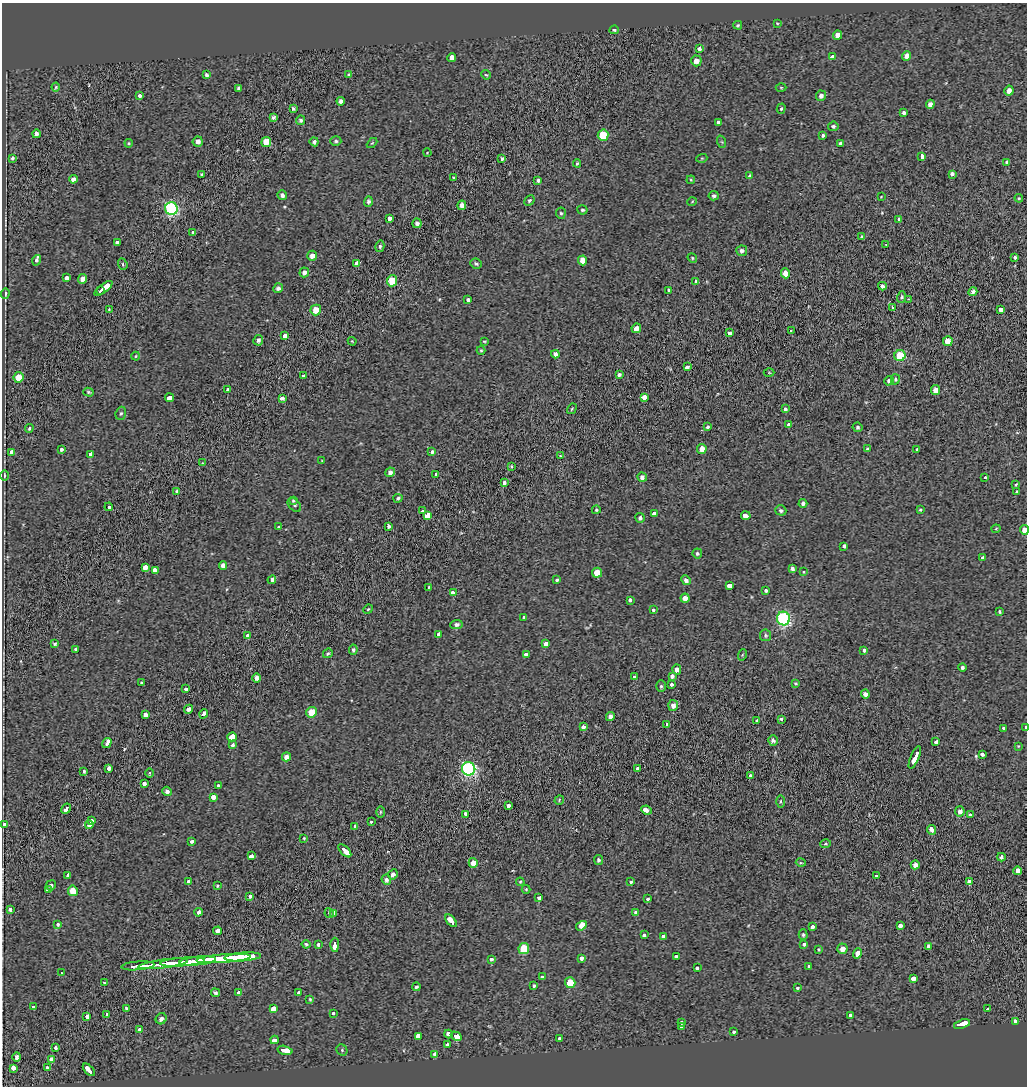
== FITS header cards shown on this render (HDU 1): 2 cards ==
NAXIS1  =                 1025
NAXIS2  =                 1084

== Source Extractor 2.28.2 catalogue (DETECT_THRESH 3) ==
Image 1025 x 1084 px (HDU 1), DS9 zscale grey, 1 PNG px = 1 image px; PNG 1029 x 1088 px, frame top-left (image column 1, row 1084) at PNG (2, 3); each listed source drawn as its Kron ellipse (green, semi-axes under 4 px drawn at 4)
Background -0.328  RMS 2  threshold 6.05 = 3 sigma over >= 5 px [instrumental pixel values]
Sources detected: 364; all 364 listed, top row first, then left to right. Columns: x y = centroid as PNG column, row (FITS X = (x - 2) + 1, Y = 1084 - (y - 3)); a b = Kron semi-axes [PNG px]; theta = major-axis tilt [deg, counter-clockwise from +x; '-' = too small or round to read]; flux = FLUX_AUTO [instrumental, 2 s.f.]
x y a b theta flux
777 23 4 3 - 110
738 25 4 3 - 160
614 30 5 3 - 190
837 35 4 4 - 720
700 48 3 3 - 2300
907 56 5 4 - 780
832 57 4 3 - 1900
452 58 4 4 - 5800
696 61 5 5 - 840
206 75 4 3 - 250
349 75 4 3 - 170
486 75 5 4 - 150
56 87 4 4 - 140
781 87 5 3 - 120
239 88 4 3 - 270
1009 91 5 4 - 720
140 95 3 3 - 1500
821 96 5 5 - 470
341 101 4 4 - 430
930 104 4 4 - 720
293 109 3 3 - 230
781 109 5 4 - 180
903 113 3 3 - 1400
273 118 4 3 - 320
300 120 5 4 - 280
719 122 3 3 - 3100
833 126 5 5 - 300
36 134 4 3 - 390
603 135 5 5 - 4900
823 135 4 3 - 240
336 141 5 4 - 210
198 142 5 5 - 560
266 142 5 5 - 2000
314 142 4 4 - 320
722 142 6 4 -71 170
129 143 4 4 - 140
372 143 6 4 43 160
840 143 4 3 - 230
427 153 4 3 - 83
922 156 3 3 - 9900
12 158 4 4 - 230
702 158 5 3 - 120
502 159 3 3 - 220
1007 162 4 3 - 210
577 163 4 3 - 160
952 174 3 3 - 3100
201 175 3 3 - 200
750 176 4 3 - 180
454 178 3 3 - 160
73 179 4 4 - 490
538 180 3 3 - 240
691 180 4 3 - 130
282 195 5 4 - 380
714 196 5 4 - 310
881 197 4 3 - 89
1019 198 4 4 - 140
529 200 5 4 - 210
368 201 5 4 - 320
692 202 5 3 - 110
462 205 5 4 - 820
171 208 6 6 - 22000
582 210 5 4 - 220
561 213 5 5 - 220
390 218 3 3 - 8000
899 219 3 3 - 1500
417 223 5 4 - 450
193 232 3 3 - 970
862 237 4 3 - 240
117 242 4 3 - 2700
886 245 3 2 - 93
380 246 6 4 78 240
742 251 5 5 - 400
312 256 5 5 - 780
1015 257 3 3 - 1700
692 258 5 4 - 160
37 260 5 3 - 1300
582 260 5 4 - 1000
357 263 4 3 - 26000
123 264 6 4 -69 200
476 264 6 5 - 220
304 272 5 4 - 560
785 273 5 4 - 1000
66 278 3 3 - 2500
83 279 5 4 - 800
392 281 5 5 - 3500
696 281 3 3 - 1100
882 286 4 4 - 350
103 288 11 3 37 13000
278 288 5 4 - 440
100 290 4 3 - 5000
669 290 4 3 - 190
973 292 4 4 - 340
5 294 5 3 - 190
901 297 6 4 72 230
908 299 4 2 - 93
468 300 4 3 - 1100
893 308 4 3 - 150
109 310 4 3 - 140
316 310 5 5 - 1700
1000 310 4 3 - 6100
636 328 5 4 - 840
791 331 3 2 - 5200
730 333 3 3 - 5200
285 336 4 3 - 2300
258 340 5 5 - 330
352 341 4 3 - 120
484 341 3 2 - 150
948 341 5 5 - 1700
481 350 4 4 - 170
555 354 4 4 - 540
136 356 4 3 - 110
900 356 5 5 - 5700
688 367 4 3 - 4300
769 373 5 3 - 110
619 375 3 3 - 350
303 376 3 3 - 1500
18 377 5 5 - 2200
895 379 5 4 - 180
889 381 5 4 - 330
227 390 3 3 - 1900
936 390 5 4 - 1100
88 392 5 4 - 190
644 397 3 3 - 12000
170 398 4 3 - 3600
282 398 4 3 - 2100
572 409 6 4 59 140
785 409 3 3 - 890
121 413 7 5 72 240
789 424 4 3 - 3000
708 427 3 3 - 3100
858 427 5 5 - 240
29 428 4 3 - 180
62 449 3 3 - 2800
702 449 5 4 - 950
868 449 3 3 - 2000
917 450 3 3 - 1800
12 452 3 3 - 9900
432 452 4 3 - 1400
91 454 3 3 - 12000
560 456 4 3 - 97
322 461 4 2 - 81
202 463 4 3 - 81
511 466 4 3 - 120
390 472 5 4 - 520
436 474 3 3 - 2800
4 475 5 3 - 160
642 477 5 4 - 440
985 477 3 3 - 640
504 483 3 3 - 3100
1016 484 4 3 - 140
177 491 3 3 - 1300
1017 492 3 3 - 1500
398 498 4 4 - 220
293 501 4 3 - 150
803 503 4 4 - 340
294 505 8 5 -47 270
109 507 4 3 - 3000
596 510 4 4 - 180
781 510 5 5 - 300
920 510 4 3 - 160
422 511 3 3 - 2900
654 514 4 3 - 5200
427 515 4 3 - 16000
746 516 5 3 - 4000
640 518 5 4 - 330
389 526 4 3 - 340
279 527 4 3 - 150
996 529 4 4 - 130
1024 530 5 4 - 1000
844 546 4 3 - 1900
697 553 5 5 - 230
983 558 4 3 - 2400
223 565 4 4 - 650
145 567 4 3 - 6100
792 568 4 3 - 330
155 570 4 3 - 3300
803 572 4 2 - 96
597 573 5 5 - 2000
272 580 4 3 - 2700
557 580 3 3 - 880
686 580 5 4 - 470
729 585 4 3 - 10000
429 587 3 3 - 130
765 591 3 3 - 1800
454 592 3 3 - 5200
685 598 4 4 - 780
630 600 4 3 - 2600
368 609 5 4 - 150
653 610 3 3 - 1100
1000 612 4 3 - 190
524 618 4 3 - 1500
783 618 7 6 - 23000
456 624 6 4 6 410
439 634 3 3 - 4600
766 635 6 5 - 230
247 636 4 3 - 5200
55 644 4 3 - 220
546 644 4 3 - 4000
76 650 3 3 - 3700
353 650 5 4 - 270
864 650 4 3 - 1500
328 653 5 4 - 210
526 654 3 3 - 4700
742 655 6 3 72 140
962 668 4 4 - 300
677 669 5 4 - 580
672 676 3 3 - 8900
634 677 4 3 - 3000
257 678 4 4 - 560
141 682 3 3 - 760
796 683 4 2 - 140
672 684 3 3 - 1500
661 686 5 5 - 260
185 689 3 3 - 1800
865 694 5 4 - 580
673 705 5 5 - 650
188 709 4 4 - 570
311 712 5 5 - 2400
204 714 4 3 - 3000
145 715 3 3 - 7100
610 717 4 4 - 650
781 719 3 3 - 910
757 721 3 3 - 1200
667 724 3 3 - 960
583 727 3 3 - 4300
1003 728 3 3 - 3200
1025 728 3 2 - 570
232 737 5 3 - 21000
773 740 5 5 - 440
936 742 4 3 - 4300
107 743 5 3 - 1500
233 745 3 3 - 1100
1018 746 4 4 - 110
982 755 3 3 - 2300
286 757 4 4 - 650
915 757 12 3 67 20000
109 768 3 3 - 2700
469 769 7 6 - 28000
637 769 4 3 - 2300
84 771 4 3 - 220
150 773 4 3 - 120
750 775 3 3 - 1100
144 783 3 3 - 2400
218 786 3 3 - 680
167 791 5 4 - 390
213 797 4 3 - 4600
559 800 5 4 - 140
781 801 6 3 89 180
508 806 3 3 - 2400
66 809 5 3 - 4500
647 810 5 3 - 6600
960 811 5 4 - 650
380 812 6 4 90 180
466 814 4 3 - 2900
970 815 3 3 - 740
92 821 3 3 - 2300
371 821 3 3 - 720
4 824 3 3 - 790
89 825 4 3 - 2900
355 826 3 3 - 7500
932 830 5 3 - 6500
304 838 4 3 - 100
192 842 3 3 - 3400
826 844 5 4 - 170
345 851 8 3 -46 8100
251 856 4 3 - 4700
1001 857 4 4 - 370
598 860 5 4 - 280
473 863 5 4 - 960
801 863 5 3 - 120
915 865 4 4 - 690
1018 871 4 3 - 4900
393 874 5 4 - 560
68 875 4 3 - 2300
877 875 3 3 - 840
386 880 5 4 - 480
189 881 4 3 - 2700
631 881 3 3 - 1200
520 882 4 4 - 140
969 882 4 3 - 12000
51 885 5 4 - 330
217 886 4 3 - 130
526 889 4 4 - 140
48 890 3 3 - 2000
73 891 5 5 - 1900
250 896 3 3 - 2000
539 897 3 3 - 1500
648 899 3 3 - 830
10 909 3 3 - 1100
198 912 4 3 - 6000
636 912 3 3 - 8700
329 913 5 4 - 190
334 913 4 3 - 1300
451 921 7 3 -50 6800
58 924 3 3 - 1700
581 926 6 4 34 3700
900 926 3 3 - 4000
813 927 4 3 - 2000
218 931 4 4 - 580
644 935 4 3 - 2900
803 935 5 4 - 190
663 936 4 3 - 3600
306 944 4 3 - 280
319 944 3 3 - 1500
335 945 7 3 89 13000
804 945 3 3 - 1900
929 946 3 3 - 1500
524 949 5 5 - 4100
819 949 4 3 - 140
842 949 5 5 - 880
857 954 5 3 - 9400
676 956 3 3 - 1300
243 957 18 4 4 23000
581 958 4 3 - 1900
224 959 27 4 4 35000
491 959 3 3 - 3600
197 961 18 3 6 19000
182 962 22 3 4 25000
163 964 25 3 7 31000
138 966 16 3 5 19000
809 966 3 3 - 1000
697 968 3 3 - 1000
61 973 2 2 - 79
542 977 3 3 - 1600
914 979 3 3 - 13000
104 983 3 3 - 150
570 983 5 5 - 3100
533 986 3 3 - 880
416 987 4 3 - 250
797 988 3 3 - 990
238 992 4 3 - 2000
215 993 4 4 - 240
299 993 3 3 - 1500
310 999 4 3 - 140
33 1007 3 3 - 700
126 1008 4 3 - 180
274 1009 4 3 - 7800
988 1009 3 3 - 1600
333 1013 3 3 - 920
107 1014 3 3 - 1300
850 1015 3 3 - 1700
87 1017 3 3 - 2500
161 1019 6 5 - 480
1016 1021 4 4 - 470
681 1022 3 3 - 880
962 1024 8 3 19 9100
681 1027 4 3 - 1300
140 1030 4 3 - 7300
733 1032 3 3 - 870
449 1034 4 3 - 2600
419 1036 4 3 - 17000
456 1036 6 3 -28 35000
559 1038 3 3 - 1300
274 1040 4 3 - 2800
447 1044 3 3 - 690
55 1048 3 3 - 2900
285 1050 7 3 -14 12000
342 1050 6 5 - 190
435 1054 3 3 - 5100
17 1057 5 4 - 440
51 1060 3 3 - 15000
14 1068 4 3 - 4800
48 1068 3 3 - 16000
89 1070 7 3 -47 5000
At the frame edge (FLAGS 8, measured only in part): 2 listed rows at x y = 1024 530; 1025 728